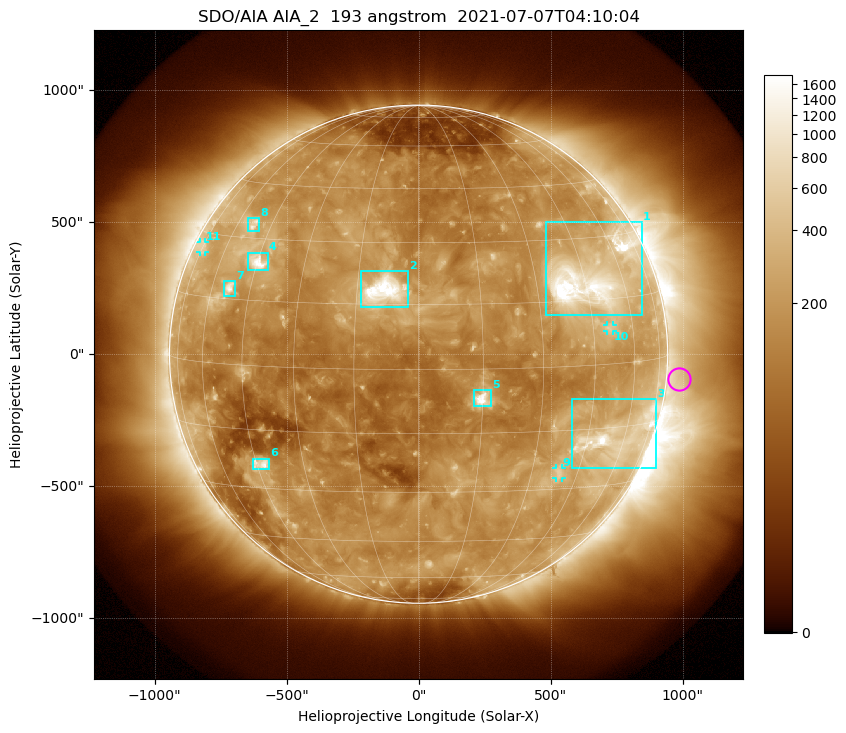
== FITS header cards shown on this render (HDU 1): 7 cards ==
TELESCOP= 'SDO/AIA '           / For AIA: SDO/AIA
INSTRUME= 'AIA_2   '           / For AIA: AIA_ATA1, AIA_ATA2, AIA_ATA3 or AIA_AT
WAVELNTH=                  193 / [angstrom] Wavelength
WAVEUNIT= 'angstrom'           / Wavelength unit: angstrom
DATE-OBS= '2021-07-07T04:10:04.843' / [ISO] Date when observation started; ISO 8
CTYPE1  = 'HPLN-TAN'           / CTYPE1: HPLN
CTYPE2  = 'HPLT-TAN'           / CTYPE2: HPLT

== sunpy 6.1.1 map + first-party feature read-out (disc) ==
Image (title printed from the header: SDO/AIA AIA_2  193 angstrom  2021-07-07T04:10:04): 1024 x 1024 px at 2.4 arcsec/px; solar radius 944 arcsec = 393 px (full disc in frame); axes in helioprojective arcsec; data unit not stated in the header (colour bar unlabelled)
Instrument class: DISC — disc imager (sunpy class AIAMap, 193 A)
Bright regions (active regions / flare kernels): reference = the median radial profile (limb darkening/brightening removed); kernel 9 px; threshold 5 sigma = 322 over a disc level ~158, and >= 1.15x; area >= 12 px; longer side >= 9 px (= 22 arcsec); searched inside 0.97 R_sun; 11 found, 11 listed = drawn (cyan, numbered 1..; 3 of them under ~33 arcsec drawn as corner ticks so the feature stays visible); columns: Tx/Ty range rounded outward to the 5 arcsec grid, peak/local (2 s.f.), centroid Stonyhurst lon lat
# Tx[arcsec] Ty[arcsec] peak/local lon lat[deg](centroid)
1 480..845 145..500 16 +47 +20
2 -220..-40 180..315 20 -8 +18
3 580..900 -435..-170 11 +56 -18
4 -645..-570 320..385 10 -45 +24
5 205..275 -200..-135 13 +15 -7
6 -630..-565 -440..-395 7.4 -44 -24
7 -740..-695 220..275 6.9 -53 +17
8 -645..-605 465..515 4.4 -53 +34
9 520..545 -470..-430 3.5 +39 -26
10 715..740 85..110 3.4 +51 +8
11 -830..-805 385..425 2.7 -74 +26
Off-limb structures (1.02-1.3 R_sun): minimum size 162 px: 3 found; the strongest spans PA ~220..320 deg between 1.02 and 1.3 R_sun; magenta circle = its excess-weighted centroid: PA ~265 deg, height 1.05 R_sun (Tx ~990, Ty ~-90 arcsec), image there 1.5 x the reference